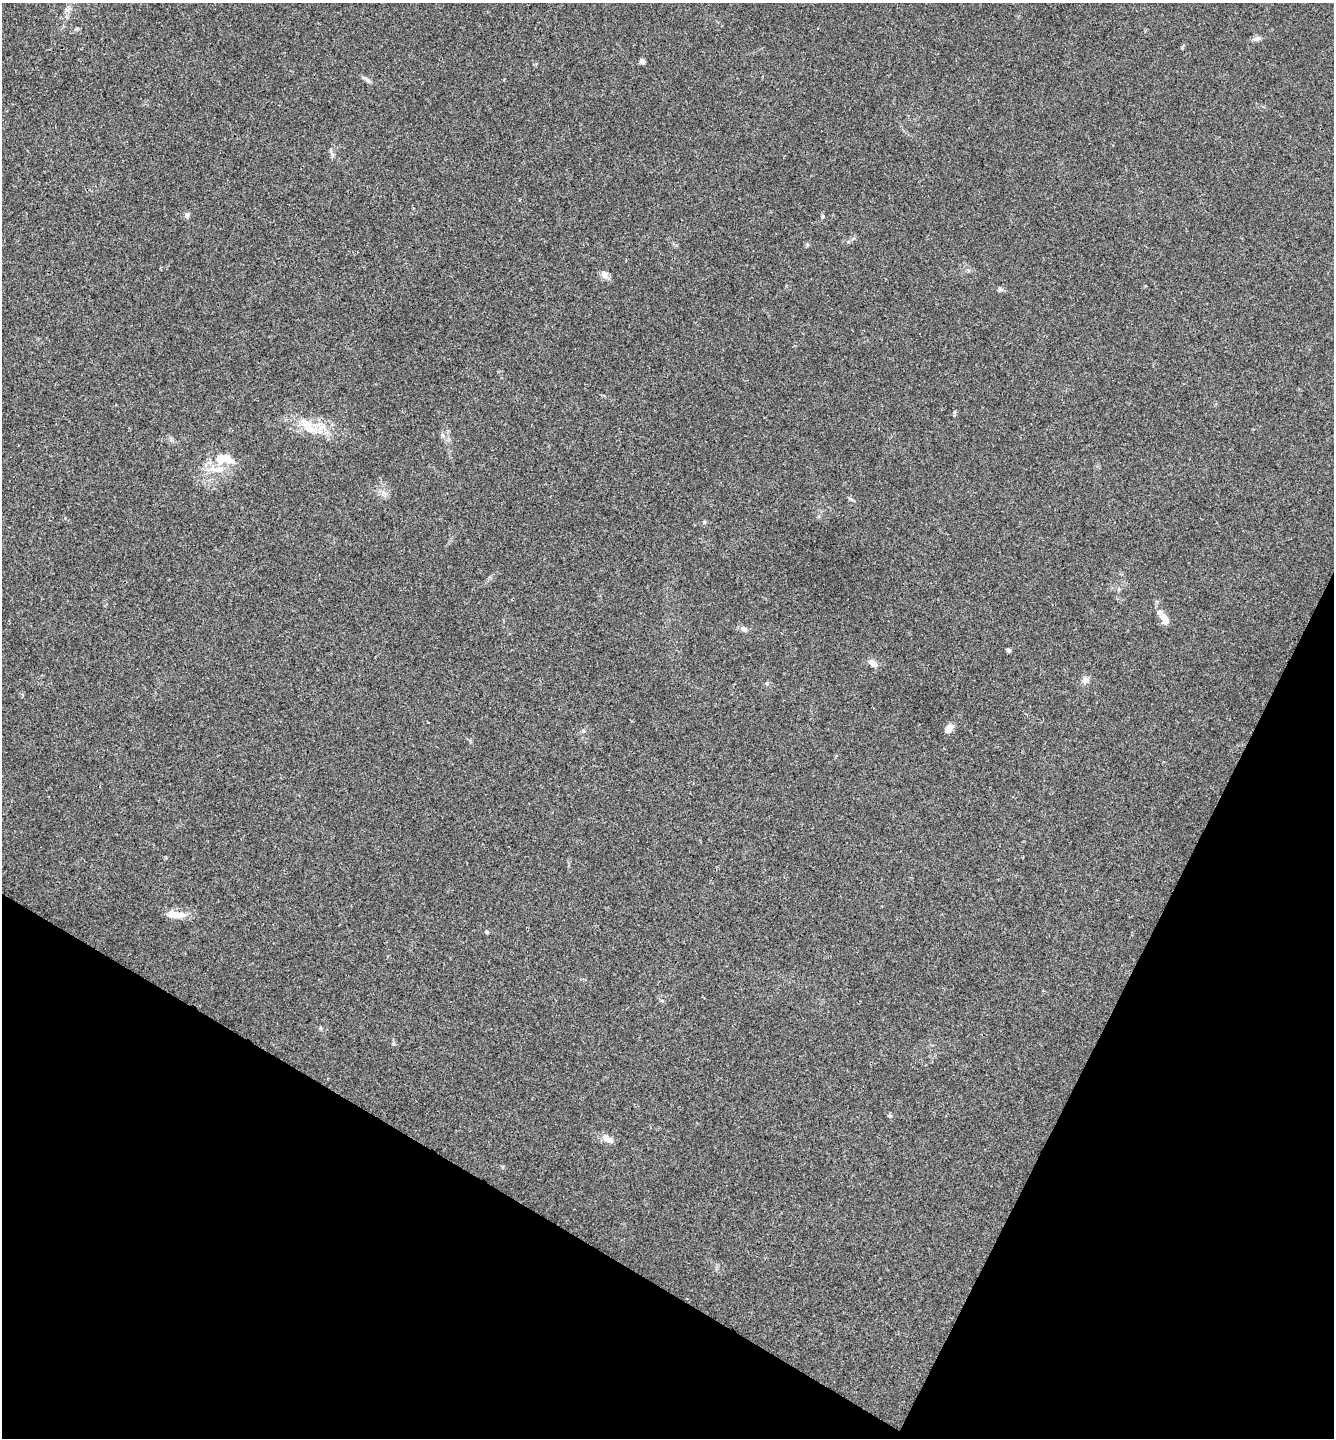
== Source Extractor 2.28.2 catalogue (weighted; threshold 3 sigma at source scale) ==
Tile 15 of 4 x 4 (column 3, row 4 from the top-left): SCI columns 2812-4143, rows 6-1441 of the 5761 x 5752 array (HDU 1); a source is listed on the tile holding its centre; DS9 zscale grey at full resolution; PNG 1336 x 1440 px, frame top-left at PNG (2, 3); no overlay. Shown black and unused: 23% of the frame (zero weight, under 3 of 4 exposures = <1% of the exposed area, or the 3 px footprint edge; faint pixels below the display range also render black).
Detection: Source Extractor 2.28.2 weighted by HDU 2 'WHT'; one run over the whole footprint, this tile lists its part. Background 0.0243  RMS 0.0045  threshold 0.0201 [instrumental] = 3 sigma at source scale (4.5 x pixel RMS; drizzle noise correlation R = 1.50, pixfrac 1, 0.05/0.05 arcsec/px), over >= 5 px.
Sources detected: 24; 1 inside a brighter object's white glare — not listed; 3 inside a brighter listed object's ellipse — not listed separately; the other 20 listed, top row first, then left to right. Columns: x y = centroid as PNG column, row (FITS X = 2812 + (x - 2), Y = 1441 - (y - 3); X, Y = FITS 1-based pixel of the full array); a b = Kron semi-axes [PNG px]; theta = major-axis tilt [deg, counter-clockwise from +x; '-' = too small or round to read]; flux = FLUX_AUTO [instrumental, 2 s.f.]
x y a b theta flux
1256 38 9 6 9 1.6
642 61 4 4 - 3
367 79 13 3 -46 0.98
187 215 8 5 76 0.98
822 216 5 4 - 0.53
605 275 12 7 -58 1.9
308 429 13 6 -19 3.1
226 459 19 12 37 5.8
851 499 7 4 -19 0.65
704 522 5 5 - 0.53
1165 619 16 8 -59 3.4
744 629 9 7 -32 1.5
1008 650 5 5 - 0.96
873 663 11 7 -41 2.7
1085 680 9 8 - 2
767 683 5 5 - 0.64
948 729 9 6 54 3.4
175 914 26 9 -4 5.2
487 932 5 4 - 0.74
608 1139 15 7 -33 3.2
Unlisted compact peaks at least as high as the median listed source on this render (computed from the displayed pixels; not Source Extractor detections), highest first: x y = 583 731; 999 289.